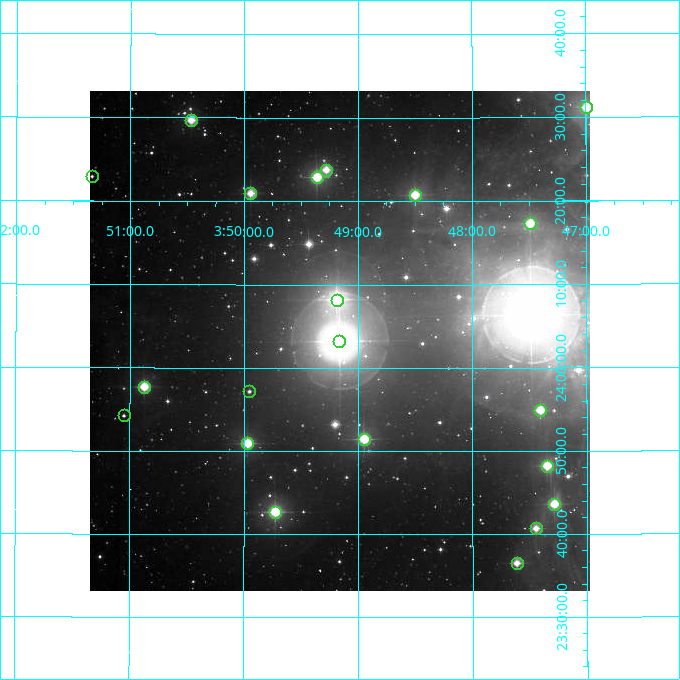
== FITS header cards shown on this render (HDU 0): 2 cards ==
NAXIS1  =                  500
NAXIS2  =                  500

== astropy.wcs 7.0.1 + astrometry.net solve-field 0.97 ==
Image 500 x 500 px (HDU 0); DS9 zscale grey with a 90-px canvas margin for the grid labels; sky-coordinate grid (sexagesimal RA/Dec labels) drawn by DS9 from the SOLVED WCS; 21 Tycho-2 reference stars matched to detected sources circled (green)
Header WCS: none
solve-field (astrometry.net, Tycho-2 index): SOLVED blind (the file carries no WCS)
Solved WCS: RA---TAN-SIP/DEC--TAN-SIP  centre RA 03:49:10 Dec +24:03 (57.29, +24.06 deg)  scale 7.2 arcsec/px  FOV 60.0' x 60.0'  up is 0 deg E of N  parity normal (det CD < 0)
(file carries no celestial WCS; the grid is the blind solution)
Tycho-2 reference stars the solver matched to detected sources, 21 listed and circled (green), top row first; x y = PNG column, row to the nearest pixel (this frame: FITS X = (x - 90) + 1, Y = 500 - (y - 91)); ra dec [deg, ICRS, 3 dp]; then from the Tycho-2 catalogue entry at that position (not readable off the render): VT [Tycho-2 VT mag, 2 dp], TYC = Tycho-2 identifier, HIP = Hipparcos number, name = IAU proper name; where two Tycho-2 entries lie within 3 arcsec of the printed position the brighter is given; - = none
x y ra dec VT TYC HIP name
586 107 56.747 +24.520 6.82 1804-2081-1 17664 -
191 120 57.617 +24.495 7.45 1804-163-1 - -
326 170 57.320 +24.396 7.53 1804-265-1 - -
92 176 57.834 +24.382 10.53 1804-155-1 - -
317 177 57.341 +24.381 6.58 1804-2047-1 17862 -
250 193 57.486 +24.349 7.53 1800-985-1 - -
415 195 57.125 +24.346 6.96 1800-1601-1 17791 -
530 223 56.873 +24.288 6.82 1800-1622-1 17704 -
337 300 57.297 +24.137 5.03 1800-2200-1 17851 Pleione
339 341 57.291 +24.053 3.60 1800-2203-1 17847 Atlas
144 387 57.718 +23.961 6.95 1800-1434-1 17999 -
249 391 57.488 +23.953 9.93 1800-1463-1 - -
540 410 56.852 +23.915 7.29 1800-1567-1 - -
124 415 57.763 +23.904 10.39 1800-1424-1 18018 -
364 439 57.237 +23.857 6.51 1800-2205-1 17832 -
247 443 57.492 +23.849 6.81 1800-1260-1 17923 -
547 466 56.837 +23.803 6.99 1800-1675-1 17692 -
554 504 56.821 +23.727 7.03 1800-1744-1 17684 -
275 512 57.431 +23.712 6.14 1800-2206-1 17900 -
536 528 56.862 +23.678 7.78 1800-1630-1 - -
517 563 56.904 +23.609 7.92 1800-2192-1 - -